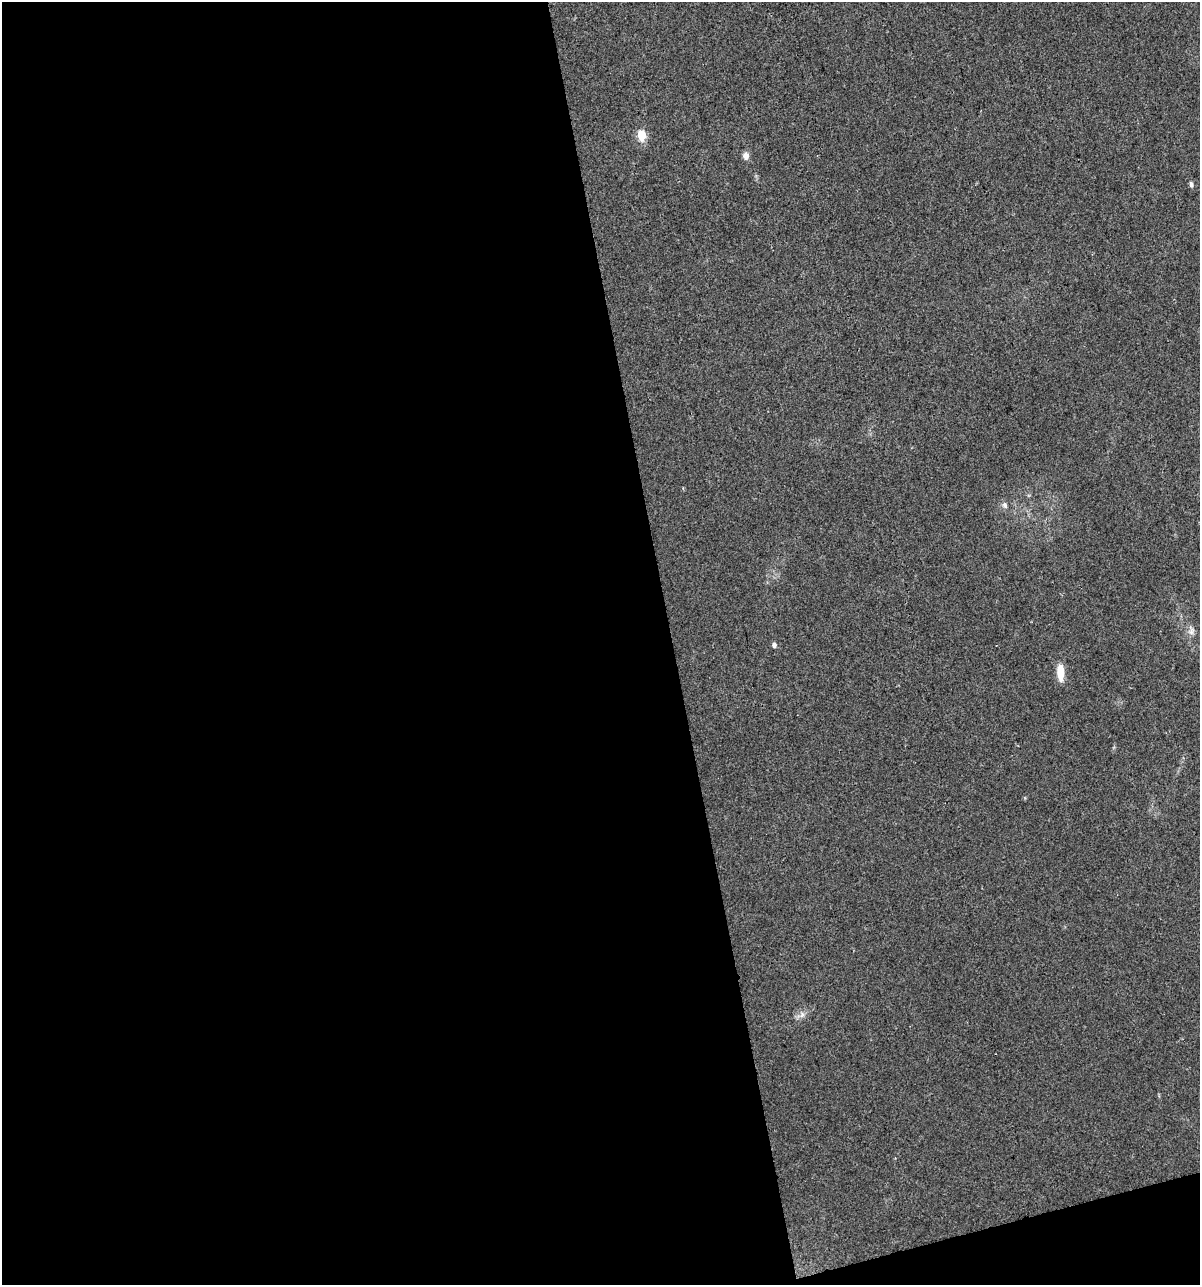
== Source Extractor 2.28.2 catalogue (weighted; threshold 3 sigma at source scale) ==
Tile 13 of 4 x 4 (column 1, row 4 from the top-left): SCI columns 95-1292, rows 1-1283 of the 4930 x 5133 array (HDU 1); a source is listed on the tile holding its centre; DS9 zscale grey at full resolution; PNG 1202 x 1287 px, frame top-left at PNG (2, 2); no overlay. Shown black and unused: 58% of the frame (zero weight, under 2 of 3 exposures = <1% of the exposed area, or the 3 px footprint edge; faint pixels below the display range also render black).
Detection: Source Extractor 2.28.2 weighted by HDU 2 'WHT'; one run over the whole footprint, this tile lists its part. Background 0.0328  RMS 0.0063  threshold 0.0282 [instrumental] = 3 sigma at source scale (4.5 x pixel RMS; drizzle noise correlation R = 1.50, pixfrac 1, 0.0396/0.0396 arcsec/px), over >= 5 px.
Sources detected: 8; all 8 listed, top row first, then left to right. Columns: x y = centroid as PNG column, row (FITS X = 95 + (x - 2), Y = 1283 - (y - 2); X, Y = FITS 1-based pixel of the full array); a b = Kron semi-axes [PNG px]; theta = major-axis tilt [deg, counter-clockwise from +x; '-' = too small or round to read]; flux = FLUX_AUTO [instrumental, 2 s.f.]
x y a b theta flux
642 135 6 5 - 28
746 156 10 8 -86 3
1191 184 8 5 -84 1.4
1005 505 9 7 -64 2.1
1191 631 13 8 90 3.2
774 645 5 5 - 2.1
1060 672 21 8 -87 9.1
802 1015 9 6 65 2.4